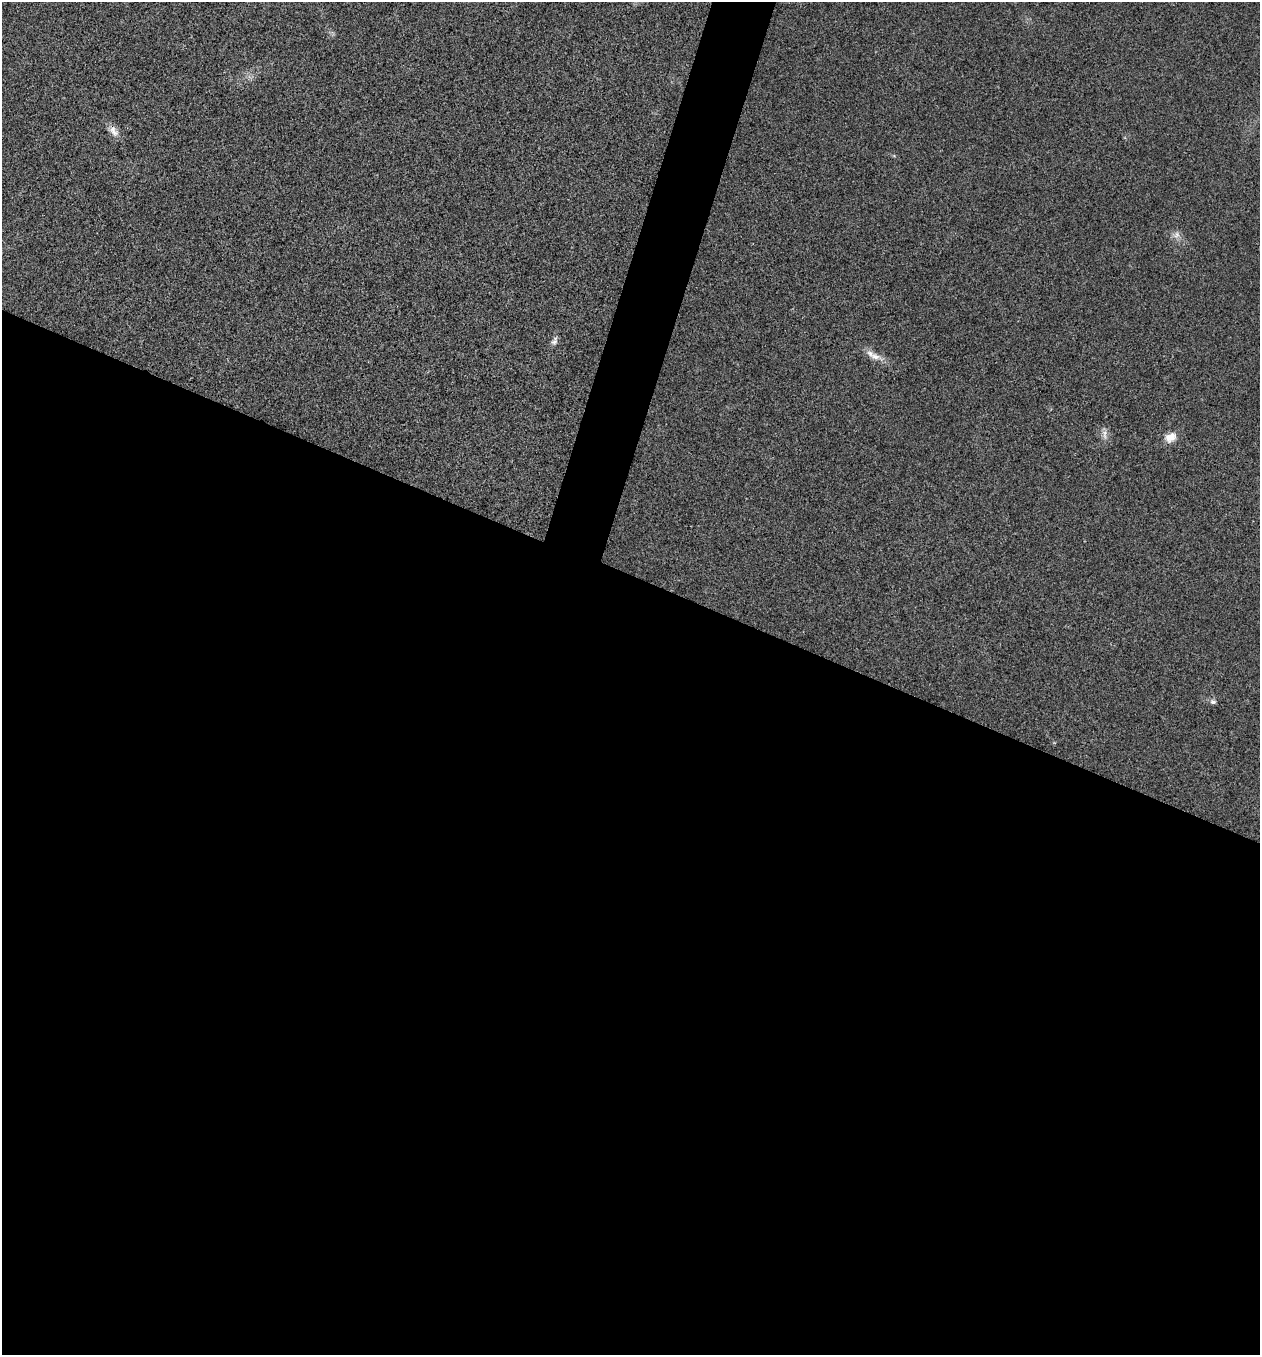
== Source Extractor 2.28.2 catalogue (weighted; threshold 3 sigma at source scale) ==
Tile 14 of 4 x 4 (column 2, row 4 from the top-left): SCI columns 1532-2789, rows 6-1358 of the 5440 x 5425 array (HDU 1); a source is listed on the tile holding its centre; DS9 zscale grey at full resolution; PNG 1262 x 1357 px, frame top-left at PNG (2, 2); no overlay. Shown black and unused: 60% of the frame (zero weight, under 3 of 4 exposures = <1% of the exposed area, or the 3 px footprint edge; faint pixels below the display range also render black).
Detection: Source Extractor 2.28.2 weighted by HDU 2 'WHT'; one run over the whole footprint, this tile lists its part. Background 0.0206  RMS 0.0057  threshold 0.0256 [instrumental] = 3 sigma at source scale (4.5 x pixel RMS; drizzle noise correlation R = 1.50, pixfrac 1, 0.05/0.05 arcsec/px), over >= 5 px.
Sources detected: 7; all 7 listed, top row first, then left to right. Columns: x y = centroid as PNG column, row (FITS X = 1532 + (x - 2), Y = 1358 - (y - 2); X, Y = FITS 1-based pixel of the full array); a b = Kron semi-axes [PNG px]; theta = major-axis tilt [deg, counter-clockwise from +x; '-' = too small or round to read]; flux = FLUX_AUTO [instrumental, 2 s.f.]
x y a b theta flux
113 131 17 9 -56 4.5
1176 235 11 9 35 3.1
554 341 13 7 65 2.3
875 357 20 9 -20 5.8
1105 434 16 7 -87 3.2
1170 437 16 12 27 6.1
1213 702 8 7 - 1.7